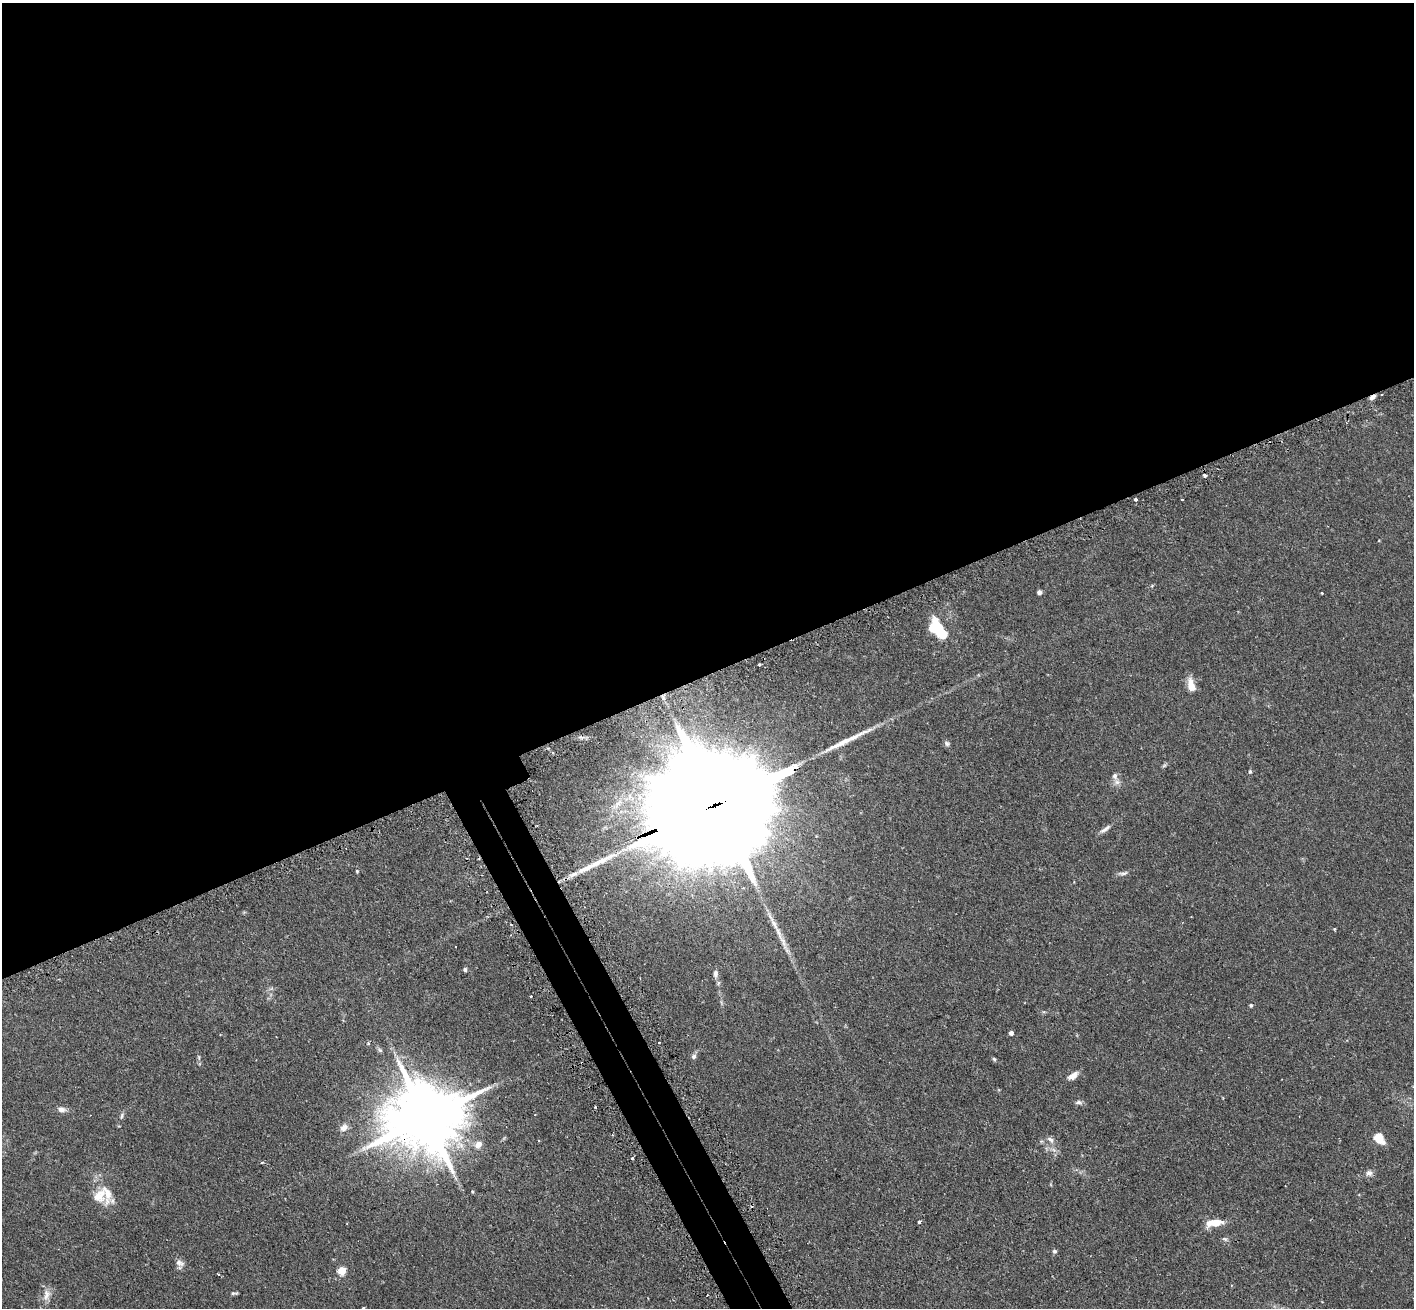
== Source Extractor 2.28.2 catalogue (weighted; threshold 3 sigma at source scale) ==
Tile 2 of 4 x 4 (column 2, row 1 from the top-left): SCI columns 1456-2867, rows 4098-5403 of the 5734 x 5719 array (HDU 1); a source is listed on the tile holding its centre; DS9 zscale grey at full resolution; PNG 1416 x 1310 px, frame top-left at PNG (2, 3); no overlay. Shown black and unused: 53% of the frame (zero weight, under 2 of 3 exposures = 4% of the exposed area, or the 3 px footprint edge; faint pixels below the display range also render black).
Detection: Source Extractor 2.28.2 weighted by HDU 2 'WHT'; one run over the whole footprint, this tile lists its part. Background 0.153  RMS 0.0061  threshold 0.0275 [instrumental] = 3 sigma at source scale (4.5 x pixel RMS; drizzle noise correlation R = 1.50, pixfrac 1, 0.05/0.05 arcsec/px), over >= 5 px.
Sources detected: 63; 1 inside a brighter object's white glare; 5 cosmic-ray / hot-pixel residue — not listed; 3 inside a brighter listed object's ellipse — not listed separately; the other 54 listed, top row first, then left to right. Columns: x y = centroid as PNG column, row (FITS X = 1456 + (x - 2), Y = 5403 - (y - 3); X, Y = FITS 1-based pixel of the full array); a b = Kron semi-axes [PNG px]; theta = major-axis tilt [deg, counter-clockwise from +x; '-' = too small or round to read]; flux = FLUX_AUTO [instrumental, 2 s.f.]
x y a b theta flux
1372 397 8 4 30 2.2
1205 475 4 3 - 2.4
1135 499 3 3 - 3
1182 499 3 2 - 0.66
1039 592 5 4 - 1.8
1322 593 3 3 - 0.73
938 626 20 12 -38 17
759 664 3 2 - 0.84
1191 685 14 7 -73 7.7
947 743 8 6 -20 1.3
1164 765 7 5 44 0.88
1250 771 5 4 - 0.89
1115 776 8 7 - 2.1
1117 782 10 6 9 2.3
717 804 110 22 23 50000
1105 829 17 5 36 2.5
357 871 5 4 - 0.63
1123 873 15 4 7 1.8
1334 929 4 3 - 0.51
783 941 45 6 -65 9.2
465 969 5 4 - 1.2
715 974 11 6 83 2.3
1251 1005 5 5 - 0.85
1011 1033 5 4 - 1.6
659 1043 3 3 - 1.1
368 1044 4 4 - 0.88
380 1050 7 5 -45 1
694 1056 6 6 - 1.5
994 1059 5 4 - 0.82
1073 1076 14 7 34 3.7
1078 1102 10 5 -5 1.6
61 1109 9 7 -15 2.8
535 1115 3 2 - 0.44
122 1116 10 4 66 1.3
425 1118 27 17 20 6600
344 1127 11 8 41 3.4
1379 1138 11 8 -51 11
1050 1140 12 6 -42 2.3
478 1144 11 8 44 4
632 1158 3 3 - 0.74
262 1163 4 3 - 0.62
1369 1173 9 8 - 2.3
472 1192 5 3 - 0.59
107 1193 39 13 -73 11
919 1222 4 3 - 2.7
1215 1223 19 7 6 9
1224 1239 9 4 -26 0.98
1054 1251 5 5 - 1.3
179 1263 12 8 -34 3.1
342 1271 5 5 - 21
218 1274 4 3 - 0.53
234 1293 9 4 1 1
46 1295 18 8 80 4.6
363 1308 3 2 - 0.6
Overlapping masked pixels (flux is a lower limit): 3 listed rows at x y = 1372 397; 717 804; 425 1118
Isophote crosses this tile's border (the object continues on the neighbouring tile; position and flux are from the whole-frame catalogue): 1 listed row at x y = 363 1308